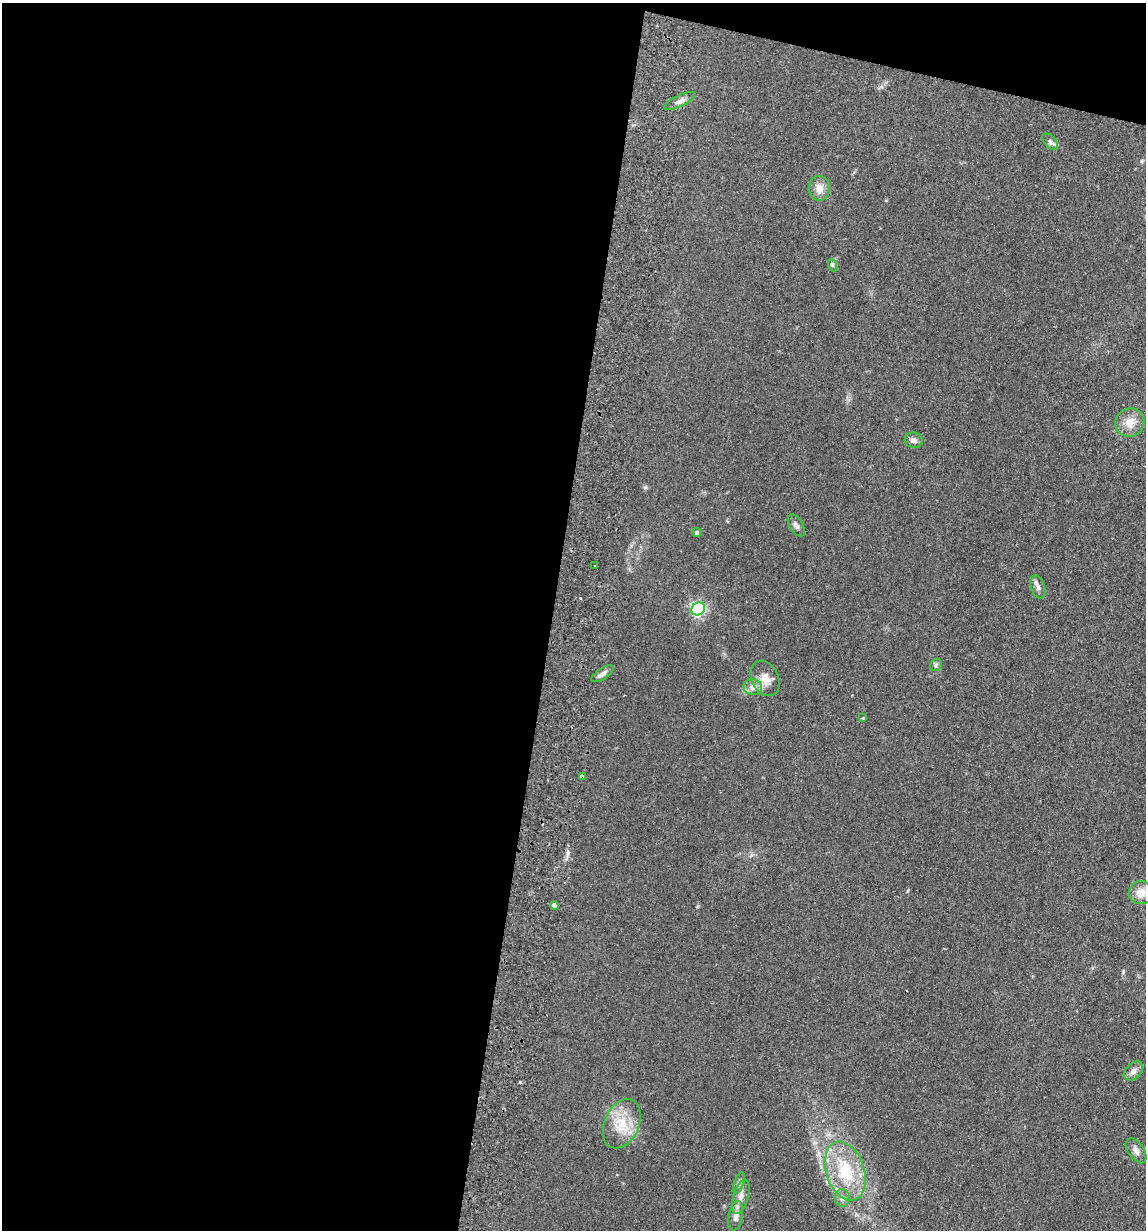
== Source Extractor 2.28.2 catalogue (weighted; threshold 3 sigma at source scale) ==
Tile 1 of 4 x 4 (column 1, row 1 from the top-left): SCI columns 176-1319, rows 3700-4927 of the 5045 x 4941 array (HDU 1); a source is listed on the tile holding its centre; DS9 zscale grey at full resolution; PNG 1148 x 1232 px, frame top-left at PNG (2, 3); each listed source drawn as its Kron ellipse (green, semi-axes under 4 px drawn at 4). Shown black and unused: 50% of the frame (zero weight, under 2 of 3 exposures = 3% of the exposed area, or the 3 px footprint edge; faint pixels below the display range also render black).
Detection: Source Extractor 2.28.2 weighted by HDU 2 'WHT'; one run over the whole footprint, this tile lists its part. Background 0.166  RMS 0.012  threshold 0.0521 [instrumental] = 3 sigma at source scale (4.5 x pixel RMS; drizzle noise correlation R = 1.50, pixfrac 1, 0.05/0.05 arcsec/px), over >= 5 px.
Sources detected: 28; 1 cosmic-ray / hot-pixel residue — neither listed nor drawn; the other 27 listed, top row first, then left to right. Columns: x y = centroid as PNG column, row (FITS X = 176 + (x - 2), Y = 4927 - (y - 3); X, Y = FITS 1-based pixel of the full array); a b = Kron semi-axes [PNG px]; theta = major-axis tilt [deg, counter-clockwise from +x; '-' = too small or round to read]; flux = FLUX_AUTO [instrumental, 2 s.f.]
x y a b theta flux
680 101 17 5 25 5.9
1050 142 9 6 -44 3.2
819 188 12 10 -88 10
832 265 7 4 -71 1.8
1130 423 15 14 - 15
914 440 9 7 -15 5.2
796 525 12 6 -58 4.4
697 533 4 4 - 2.5
595 566 3 3 - 2.8
1038 587 12 7 -72 4.6
698 609 7 6 - 240
936 665 6 5 - 2.2
602 674 13 5 33 5.2
765 678 18 13 -64 15
753 687 9 8 - 8.6
863 718 4 4 - 1
582 777 4 3 - 7.8
1141 893 12 11 - 13
554 905 4 4 - 14
1133 1071 11 7 44 5.4
622 1124 26 17 66 31
1136 1151 14 7 -55 5.7
845 1171 30 19 -71 59
739 1183 11 5 70 3.4
741 1197 18 7 73 9.1
842 1198 8 7 - 5.5
736 1216 15 7 79 6.6
Overlapping masked pixels (flux is a lower limit): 1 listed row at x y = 582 777
Unlisted compact peaks at least as high as the median listed source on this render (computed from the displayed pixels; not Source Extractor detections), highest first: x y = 520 1082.